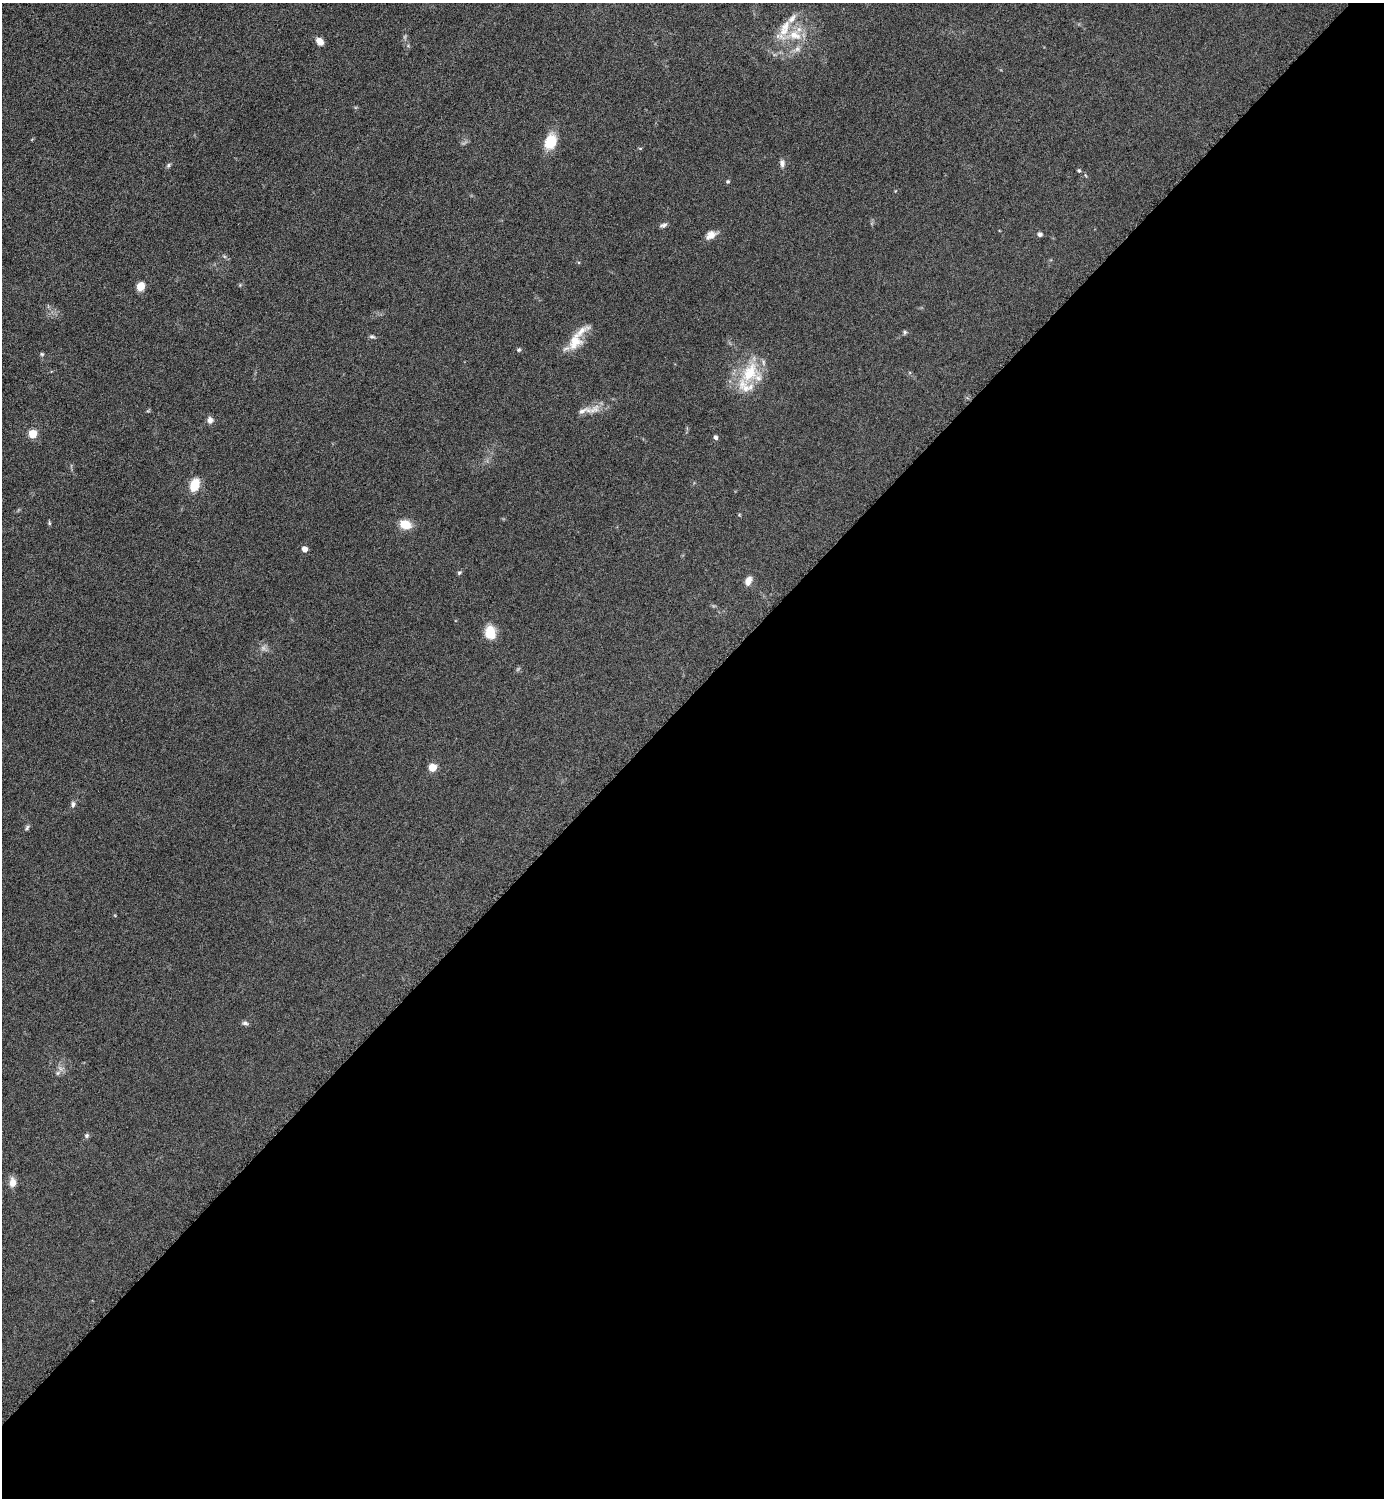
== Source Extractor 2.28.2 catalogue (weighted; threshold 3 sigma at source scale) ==
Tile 15 of 4 x 4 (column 3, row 4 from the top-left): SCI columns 3072-4453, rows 8-1503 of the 6003 x 6003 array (HDU 1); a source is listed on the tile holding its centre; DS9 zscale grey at full resolution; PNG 1386 x 1500 px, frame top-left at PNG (2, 3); no overlay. Shown black and unused: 54% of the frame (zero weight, under 6 of 12 exposures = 1% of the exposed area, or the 3 px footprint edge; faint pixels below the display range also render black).
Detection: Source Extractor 2.28.2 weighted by HDU 2 'WHT'; one run over the whole footprint, this tile lists its part. Background 0.0872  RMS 0.0039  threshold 0.016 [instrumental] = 3 sigma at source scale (4.09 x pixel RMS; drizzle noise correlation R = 1.36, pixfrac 0.8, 0.05/0.05 arcsec/px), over >= 5 px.
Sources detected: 43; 1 too faint to see at this stretch — not listed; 5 inside a brighter listed object's ellipse — not listed separately; the other 37 listed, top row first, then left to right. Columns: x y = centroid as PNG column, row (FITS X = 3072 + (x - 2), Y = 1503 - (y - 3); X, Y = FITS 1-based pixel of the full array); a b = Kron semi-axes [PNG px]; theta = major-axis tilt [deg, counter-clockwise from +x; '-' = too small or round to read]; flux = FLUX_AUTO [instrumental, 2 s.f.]
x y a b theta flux
785 28 28 12 68 7.5
799 29 8 7 - 2.1
320 41 7 5 -47 3.7
797 49 7 7 - 1.3
550 141 15 11 72 9.7
782 163 9 7 -87 1.3
168 165 6 5 - 0.66
1079 171 5 4 - 0.46
728 181 5 5 - 0.5
663 225 10 5 20 0.98
1040 234 5 5 - 1.1
711 235 14 9 34 2.8
141 286 8 7 - 4.5
905 332 6 5 - 0.66
372 336 8 5 -10 0.69
575 341 23 16 67 7.4
519 350 6 5 - 0.52
42 354 5 5 - 0.48
749 372 32 19 59 15
584 411 25 8 15 4
210 420 8 7 - 1.7
33 434 5 5 - 13
716 437 6 5 - 0.78
195 485 9 7 68 11
49 523 5 5 - 0.48
405 524 11 8 -18 6.9
304 549 5 5 - 2.8
459 573 6 5 - 0.61
748 581 10 7 66 2.6
490 632 13 10 -76 7.8
432 767 5 5 - 9.5
73 804 8 6 82 1
27 828 8 5 63 0.71
245 1023 8 6 -9 0.93
58 1073 7 5 45 0.89
87 1136 6 6 - 0.75
12 1183 11 7 87 3.1